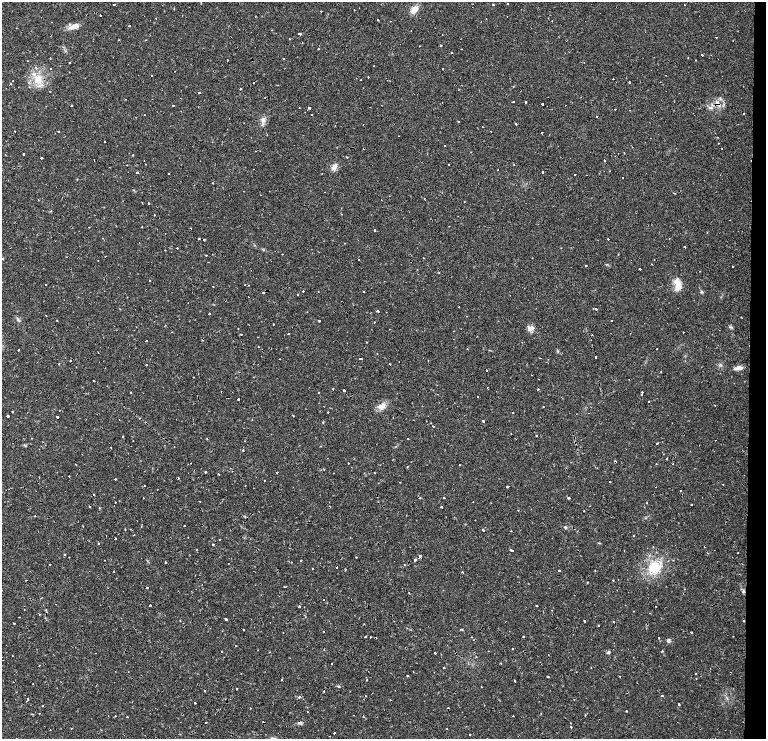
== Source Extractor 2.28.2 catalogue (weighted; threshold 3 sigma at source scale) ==
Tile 8 of 4 x 3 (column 4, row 2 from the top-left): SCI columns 4869-6396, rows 1608-3081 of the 6634 x 4695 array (HDU 1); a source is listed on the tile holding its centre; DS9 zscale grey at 2 x 2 block average (1 PNG px = mean of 2 x 2 image px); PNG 768 x 741 px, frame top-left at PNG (2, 2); no overlay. Shown black and unused: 3% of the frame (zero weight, under 2 of 4 exposures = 5% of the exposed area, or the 3 px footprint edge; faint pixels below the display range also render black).
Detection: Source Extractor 2.28.2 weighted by HDU 2 'WHT'; one run over the whole footprint, this tile lists its part. Background 0.0253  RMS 0.0041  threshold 0.0185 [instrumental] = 3 sigma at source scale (4.5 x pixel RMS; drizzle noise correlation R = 1.50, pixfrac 1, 0.0396/0.0396 arcsec/px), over >= 5 px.
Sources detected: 412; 39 cosmic-ray / hot-pixel residue — not listed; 3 inside a brighter listed object's ellipse — not listed separately; the other 370 listed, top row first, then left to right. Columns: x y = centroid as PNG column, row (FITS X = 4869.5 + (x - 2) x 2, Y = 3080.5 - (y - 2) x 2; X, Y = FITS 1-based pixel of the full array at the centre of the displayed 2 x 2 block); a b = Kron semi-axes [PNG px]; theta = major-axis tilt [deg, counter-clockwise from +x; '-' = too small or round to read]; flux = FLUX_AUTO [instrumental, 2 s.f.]
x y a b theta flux
507 4 2 2 - 1.5
114 5 2 2 - 1.7
493 5 2 2 - 2.5
414 9 8 5 44 9.5
321 11 2 2 - 0.8
100 15 2 2 - 3.6
156 18 2 2 - 0.52
378 20 2 2 - 0.55
481 21 2 2 - 0.42
552 21 2 2 - 4.9
129 25 2 2 - 2.3
74 26 14 5 22 6.8
411 31 2 2 - 0.38
300 34 3 2 - 2.7
442 34 2 2 - 0.41
716 37 2 2 - 1.2
289 39 2 2 - 2.6
145 40 3 2 - 0.71
733 40 2 2 - 0.34
441 45 2 2 - 0.63
419 46 2 2 - 0.37
318 48 2 2 - 4.4
462 49 2 2 - 0.39
702 55 2 2 - 3.3
50 58 2 2 - 1.2
284 58 2 2 - 1.6
688 58 2 2 - 0.49
227 60 2 2 - 2.3
695 60 2 2 - 0.37
28 61 2 2 - 1.2
70 62 2 2 - 1
584 63 2 2 - 0.37
374 66 2 2 - 0.71
35 67 2 2 - 1.3
50 68 2 2 - 3.3
443 69 2 2 - 0.7
151 75 2 2 - 1.9
666 75 2 2 - 1.9
368 77 2 2 - 0.42
37 78 9 8 - 10
613 79 2 2 - 0.82
361 80 2 2 - 0.48
13 81 2 2 - 1
629 82 2 2 - 2.7
253 83 2 2 - 3.4
11 84 2 2 - 0.64
277 85 2 2 - 0.61
513 87 2 2 - 0.5
50 91 2 2 - 1.3
199 93 3 2 - 0.86
125 99 2 2 - 0.34
674 101 2 2 - 0.4
513 102 2 2 - 2.5
526 102 2 2 - 12
542 104 2 2 - 46
718 104 8 3 -65 3.2
72 105 2 2 - 0.96
173 105 2 2 - 2.5
565 105 2 2 - 0.61
711 107 7 4 15 2.7
309 108 2 2 - 5.9
615 109 2 2 - 0.61
629 110 2 2 - 0.82
744 113 2 2 - 2.4
144 115 2 2 - 0.94
311 115 2 2 - 0.7
263 120 6 5 - 4
459 121 2 2 - 0.6
516 124 2 2 - 3.2
483 127 2 2 - 0.85
15 131 2 2 - 1.6
58 131 2 2 - 2.2
542 133 2 2 - 0.89
267 134 3 2 - 0.63
399 136 2 2 - 0.28
717 137 2 2 - 1.1
105 142 2 2 - 0.94
719 143 2 2 - 0.82
444 146 2 2 - 2.8
722 148 2 2 - 0.48
255 151 2 2 - 0.93
24 154 2 2 - 0.87
133 154 2 2 - 0.39
347 157 2 2 - 1.4
41 158 2 2 - 12
94 160 2 2 - 0.48
604 160 2 2 - 2.3
144 161 2 2 - 0.41
145 164 2 2 - 1.8
127 165 2 2 - 0.61
449 165 2 2 - 3.2
334 167 8 6 45 4.7
498 170 2 2 - 0.32
604 171 2 2 - 1.1
137 172 2 2 - 15
542 172 2 2 - 7.3
168 174 2 2 - 1.4
322 174 2 2 - 0.42
575 174 2 2 - 2.8
623 177 2 2 - 0.7
213 183 2 2 - 0.42
674 193 3 2 - 0.66
424 198 2 2 - 0.44
38 200 2 2 - 0.47
142 202 2 2 - 0.44
148 203 2 2 - 2.9
51 211 2 2 - 0.69
154 215 2 2 - 1.4
142 227 2 2 - 0.47
375 230 2 2 - 2.7
742 231 2 2 - 1.5
199 238 2 2 - 5.4
669 238 2 2 - 1.6
608 239 2 2 - 2.3
204 240 2 2 - 2.4
139 243 2 2 - 0.73
344 243 2 2 - 0.38
684 247 2 2 - 4
177 248 2 2 - 2.3
165 250 2 2 - 0.68
282 254 2 2 - 0.38
206 255 2 2 - 0.58
105 256 2 2 - 0.72
532 258 2 2 - 0.3
2 259 3 2 - 0.78
358 259 2 2 - 0.5
652 264 2 2 - 2.2
586 266 2 2 - 2.5
733 266 2 2 - 1.1
640 269 2 2 - 4.4
439 273 2 2 - 0.83
150 280 2 2 - 1.2
245 284 2 2 - 1.2
678 284 13 7 -78 13
46 285 2 2 - 0.57
213 287 2 2 - 1.5
303 291 2 2 - 0.66
364 291 2 2 - 1.2
263 292 2 2 - 1.9
702 292 4 4 - 1.3
298 294 2 2 - 0.8
127 297 2 2 - 0.38
248 297 2 2 - 1.1
188 303 2 2 - 0.72
459 307 2 2 - 0.46
596 309 3 2 - 2
378 311 2 2 - 3
209 313 2 2 - 2.3
46 316 2 2 - 0.45
18 319 4 3 - 1.4
57 320 2 2 - 0.79
319 320 3 2 - 0.63
612 321 2 2 - 0.75
374 322 2 2 - 1.8
273 324 2 2 - 2.1
731 327 5 2 - 1.1
238 328 2 2 - 0.48
530 328 8 5 22 5.8
389 329 2 2 - 0.79
172 332 2 2 - 0.36
683 332 2 2 - 0.93
288 333 2 2 - 1.8
241 334 2 2 - 1.1
203 340 3 2 - 0.49
146 341 2 2 - 3.4
367 342 2 2 - 0.86
258 347 2 2 - 0.37
467 349 2 2 - 0.51
657 349 2 2 - 1.2
18 350 2 2 - 1
595 357 2 2 - 3.3
540 358 2 2 - 1.3
280 359 2 2 - 0.3
360 359 2 2 - 5.2
548 359 2 2 - 0.45
59 364 2 2 - 0.87
390 364 2 2 - 1.6
146 365 2 2 - 1.3
739 368 10 4 8 5.2
486 370 2 2 - 4.5
661 372 2 2 - 0.44
194 377 2 2 - 0.79
93 381 2 2 - 1.4
333 389 2 2 - 3
538 389 2 2 - 2.4
344 390 2 2 - 27
131 392 2 2 - 0.67
318 392 2 2 - 0.39
642 392 2 2 - 2.2
437 394 2 2 - 0.62
641 394 2 2 - 1.3
477 396 2 2 - 1.2
238 399 2 2 - 7.5
649 401 2 2 - 0.58
382 406 10 7 38 6.6
543 407 2 2 - 0.44
59 410 2 2 - 0.32
12 412 2 2 - 2.6
328 412 2 2 - 0.55
589 413 2 2 - 0.62
8 416 2 2 - 7.8
293 416 2 2 - 0.57
57 417 2 2 - 2.8
119 420 2 2 - 0.34
483 421 2 2 - 6.4
433 426 2 2 - 2
511 433 2 2 - 0.37
536 435 2 2 - 0.9
123 437 2 2 - 1.1
32 438 2 2 - 0.41
408 438 2 2 - 2.8
715 440 2 2 - 0.3
133 441 2 2 - 0.43
657 443 2 2 - 2.6
24 445 5 2 - 0.92
174 446 2 2 - 0.39
320 446 2 2 - 0.49
243 450 2 2 - 0.9
666 458 2 2 - 1.5
615 461 2 2 - 3.8
348 463 2 2 - 0.61
673 464 3 2 - 0.4
460 465 2 2 - 1.7
407 466 2 2 - 0.44
324 469 2 2 - 1.3
205 472 2 2 - 2.8
277 472 2 2 - 0.94
219 474 2 2 - 1
69 476 2 2 - 1.1
568 476 2 2 - 0.29
115 479 2 2 - 2.1
264 481 2 2 - 1.4
400 482 2 2 - 0.46
610 482 2 2 - 0.97
723 484 2 2 - 1.4
144 486 2 2 - 0.71
245 486 2 2 - 0.38
507 487 2 2 - 3.2
680 491 2 2 - 0.44
444 497 2 2 - 1
143 498 2 2 - 1
568 498 2 2 - 1.7
115 502 2 2 - 1.3
200 502 2 2 - 0.5
473 502 2 2 - 0.67
691 504 2 2 - 1.8
90 506 2 2 - 0.55
330 507 3 2 - 0.71
442 507 2 2 - 1.4
584 511 2 2 - 0.62
35 516 2 2 - 0.5
184 525 2 2 - 1.5
83 526 2 2 - 0.43
141 526 2 2 - 0.65
565 527 4 3 - 1.2
125 529 2 2 - 0.73
483 530 3 2 - 0.83
511 531 2 2 - 0.52
134 535 2 2 - 0.47
634 536 2 2 - 0.86
115 538 2 2 - 1.9
98 543 2 2 - 1.6
213 545 2 2 - 1.7
653 547 2 2 - 0.48
197 549 2 2 - 1.8
512 550 4 2 - 12
624 551 2 2 - 0.78
738 553 2 2 - 0.41
65 554 2 2 - 0.59
420 556 3 2 - 10
356 557 2 2 - 0.56
416 559 2 2 - 5.2
301 561 2 2 - 2.2
394 561 2 2 - 0.32
165 562 2 2 - 0.57
228 563 2 2 - 1.3
50 564 2 2 - 0.67
404 565 2 2 - 0.44
337 567 2 2 - 2.4
654 567 18 14 -19 27
312 569 2 2 - 0.64
345 570 2 2 - 0.52
595 570 2 2 - 0.92
114 571 2 2 - 1.2
559 571 2 2 - 3.1
463 572 2 2 - 2.2
26 580 2 2 - 0.65
588 582 2 2 - 0.55
284 586 3 2 - 0.62
147 587 2 2 - 4.2
684 589 2 2 - 1
743 591 4 4 - 1.7
409 593 2 2 - 0.57
150 606 2 2 - 4.1
299 606 2 2 - 6.6
537 606 2 2 - 1.1
656 606 2 2 - 0.36
46 610 3 2 - 0.93
633 611 2 2 - 1.3
39 614 2 2 - 0.54
193 614 2 2 - 0.34
19 617 2 2 - 0.75
226 619 2 2 - 16
180 621 2 2 - 0.62
585 622 3 2 - 0.69
613 622 2 2 - 1.3
14 623 2 2 - 2.1
598 625 2 2 - 1.9
646 628 2 2 - 0.42
243 629 2 2 - 0.78
461 629 2 2 - 1.8
283 632 2 2 - 2.2
323 632 2 2 - 0.91
691 632 2 2 - 3.3
365 637 2 2 - 1.1
370 637 2 2 - 0.97
472 637 2 2 - 0.39
523 637 2 2 - 4.1
659 638 2 2 - 2.6
669 641 4 4 - 2.1
236 646 2 2 - 0.8
512 649 2 2 - 1.4
222 651 2 2 - 0.47
663 651 2 2 - 0.54
269 652 2 2 - 0.43
608 652 4 3 - 1.3
435 653 2 2 - 2.5
441 654 2 2 - 0.55
12 656 2 2 - 0.36
332 663 2 2 - 1.7
40 665 2 2 - 0.61
444 668 2 2 - 3.5
591 668 2 2 - 0.43
695 674 2 2 - 1.2
407 675 2 2 - 1.5
548 676 2 2 - 3.3
281 679 3 2 - 0.48
367 680 2 2 - 0.77
515 681 2 2 - 2
13 682 2 2 - 2
114 682 2 2 - 0.34
338 686 5 2 - 0.92
481 686 2 2 - 1.1
237 689 2 2 - 0.81
395 690 2 2 - 0.31
204 691 2 2 - 1.6
324 691 2 2 - 1.3
662 695 3 2 - 0.69
365 696 2 2 - 0.33
299 697 4 3 - 1.7
28 699 2 2 - 4.4
26 701 2 2 - 0.49
132 702 2 2 - 0.5
195 703 2 2 - 2.8
679 704 2 2 - 2.6
250 708 2 2 - 0.4
627 711 2 2 - 1.6
39 713 2 2 - 0.64
585 715 2 2 - 0.84
108 716 2 2 - 0.52
115 716 2 2 - 1.4
299 722 5 4 - 1.9
205 723 2 2 - 2
571 723 2 2 - 0.42
571 727 2 2 - 1.5
71 729 2 2 - 0.63
447 729 2 2 - 0.43
334 733 2 2 - 1.9
470 734 2 2 - 1.4
329 736 2 2 - 0.49
Overlapping masked pixels (flux is a lower limit): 10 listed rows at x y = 718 104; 199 238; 204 240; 263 292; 203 340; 615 461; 420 556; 147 587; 684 589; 299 722
Diffuse or blended objects may show on this block-average render without a row.